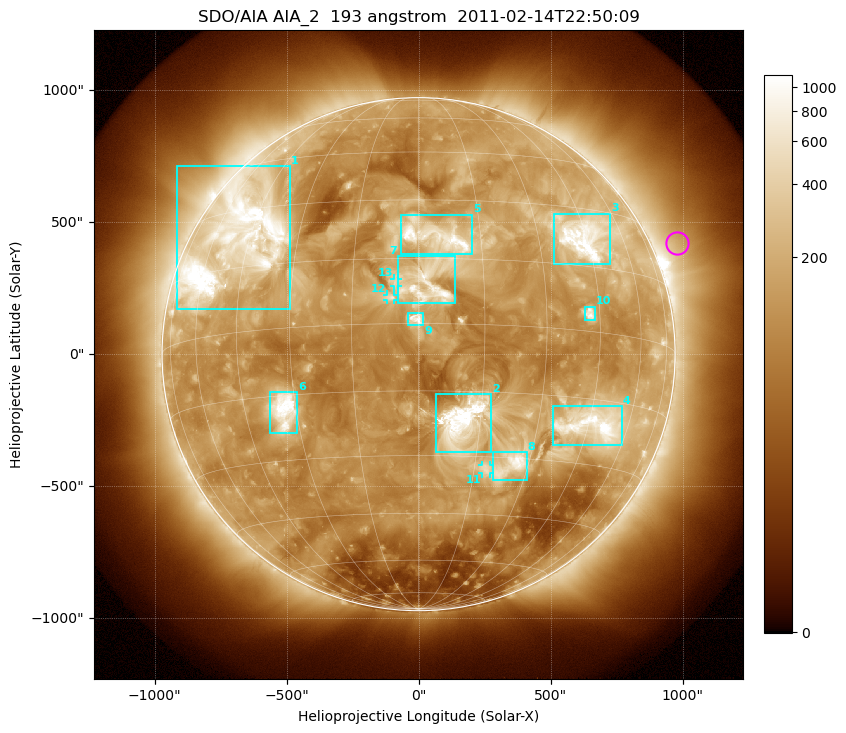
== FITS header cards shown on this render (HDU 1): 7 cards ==
TELESCOP= 'SDO/AIA'
INSTRUME= 'AIA_2'
WAVELNTH=                  193
WAVEUNIT= 'angstrom'
DATE-OBS= '2011-02-14T22:50:09.44'
CTYPE1  = 'HPLN-TAN'
CTYPE2  = 'HPLT-TAN'

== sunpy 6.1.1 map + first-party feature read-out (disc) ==
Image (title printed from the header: SDO/AIA AIA_2  193 angstrom  2011-02-14T22:50:09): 1024 x 1024 px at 2.4 arcsec/px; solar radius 972 arcsec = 405 px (full disc in frame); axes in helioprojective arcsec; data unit not stated in the header (colour bar unlabelled)
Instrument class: DISC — disc imager (sunpy class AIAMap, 193 A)
Bright regions (active regions / flare kernels): reference = the median radial profile (limb darkening/brightening removed); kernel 9 px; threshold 5 sigma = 296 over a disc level ~119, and >= 1.15x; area >= 12 px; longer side >= 10 px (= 24 arcsec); searched inside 0.97 R_sun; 13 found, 13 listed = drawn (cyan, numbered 1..; 3 of them under ~33 arcsec drawn as corner ticks so the feature stays visible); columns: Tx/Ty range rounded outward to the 5 arcsec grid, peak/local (2 s.f.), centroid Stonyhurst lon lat
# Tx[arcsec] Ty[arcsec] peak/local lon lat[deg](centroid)
1 -920..-485 170..715 12 -49 +22
2 65..275 -375..-150 19 +11 -22
3 510..725 340..535 14 +44 +22
4 505..770 -345..-195 13 +47 -21
5 -65..205 380..530 9.6 +4 +20
6 -565..-460 -300..-145 10 -33 -18
7 -80..140 190..375 9 +2 +8
8 280..410 -475..-370 6.8 +25 -32
9 -40..20 110..155 9.7 +0 +1
10 625..670 130..180 7.4 +42 +4
11 240..270 -450..-420 3.9 +18 -33
12 -120..-90 205..225 4.8 -6 +6
13 -95..-80 260..285 4.2 -5 +9
Off-limb structures (1.02-1.3 R_sun): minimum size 162 px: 4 found; the strongest spans PA ~275..320 deg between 1.02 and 1.3 R_sun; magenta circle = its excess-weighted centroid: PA ~295 deg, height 1.1 R_sun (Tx ~980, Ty ~420 arcsec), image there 1.8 x the reference